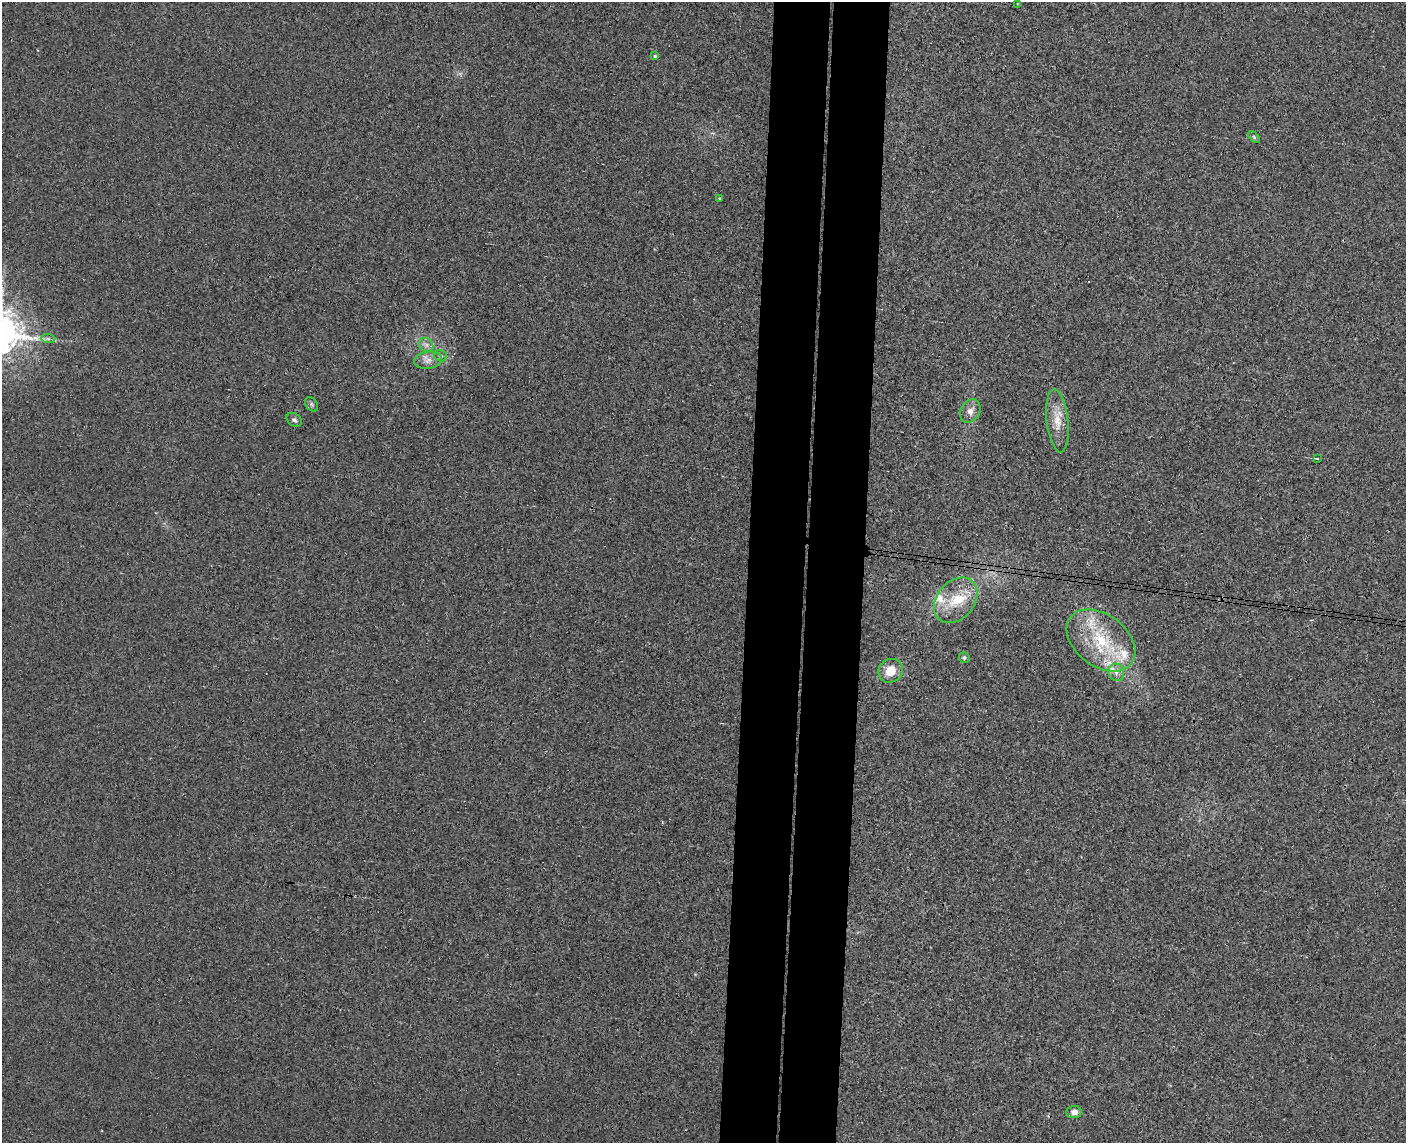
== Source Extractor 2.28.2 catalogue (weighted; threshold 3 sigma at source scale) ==
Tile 5 of 3 x 4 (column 2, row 2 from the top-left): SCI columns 1568-2971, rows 2291-3431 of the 4649 x 4581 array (HDU 1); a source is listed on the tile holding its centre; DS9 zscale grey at full resolution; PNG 1408 x 1145 px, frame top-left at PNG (2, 2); each listed source drawn as its Kron ellipse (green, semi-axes under 4 px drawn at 4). Shown black and unused: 8% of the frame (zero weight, under 3 of 4 exposures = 6% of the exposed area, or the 3 px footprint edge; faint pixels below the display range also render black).
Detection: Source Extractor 2.28.2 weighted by HDU 2 'WHT'; one run over the whole footprint, this tile lists its part. Background 0.00389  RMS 0.004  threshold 0.018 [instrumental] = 3 sigma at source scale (4.5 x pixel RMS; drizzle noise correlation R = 1.50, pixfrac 1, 0.05/0.05 arcsec/px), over >= 5 px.
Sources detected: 23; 1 cosmic-ray / hot-pixel residue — neither listed nor drawn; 3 inside a brighter listed object's ellipse — not listed separately; the other 19 listed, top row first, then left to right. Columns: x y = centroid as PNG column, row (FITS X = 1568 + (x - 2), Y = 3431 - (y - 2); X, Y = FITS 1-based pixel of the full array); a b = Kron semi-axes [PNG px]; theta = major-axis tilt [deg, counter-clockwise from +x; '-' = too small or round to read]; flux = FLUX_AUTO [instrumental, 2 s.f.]
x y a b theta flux
1018 4 3 2 - 0.4
655 56 4 4 - 0.62
1254 137 7 4 -46 0.63
719 198 3 2 - 0.34
48 339 7 4 -1 0.92
426 345 8 6 -46 1.5
440 356 6 6 - 0.87
428 360 14 8 9 2.7
312 404 8 5 -55 0.88
970 411 12 9 59 2.9
294 420 8 6 -35 0.98
1057 421 32 10 -83 6.9
1317 459 4 2 - 0.39
956 600 25 18 49 13
1101 640 38 26 -37 26
964 657 5 5 - 0.73
891 671 12 11 - 6.4
1116 672 9 7 -71 2.2
1074 1112 7 6 - 2